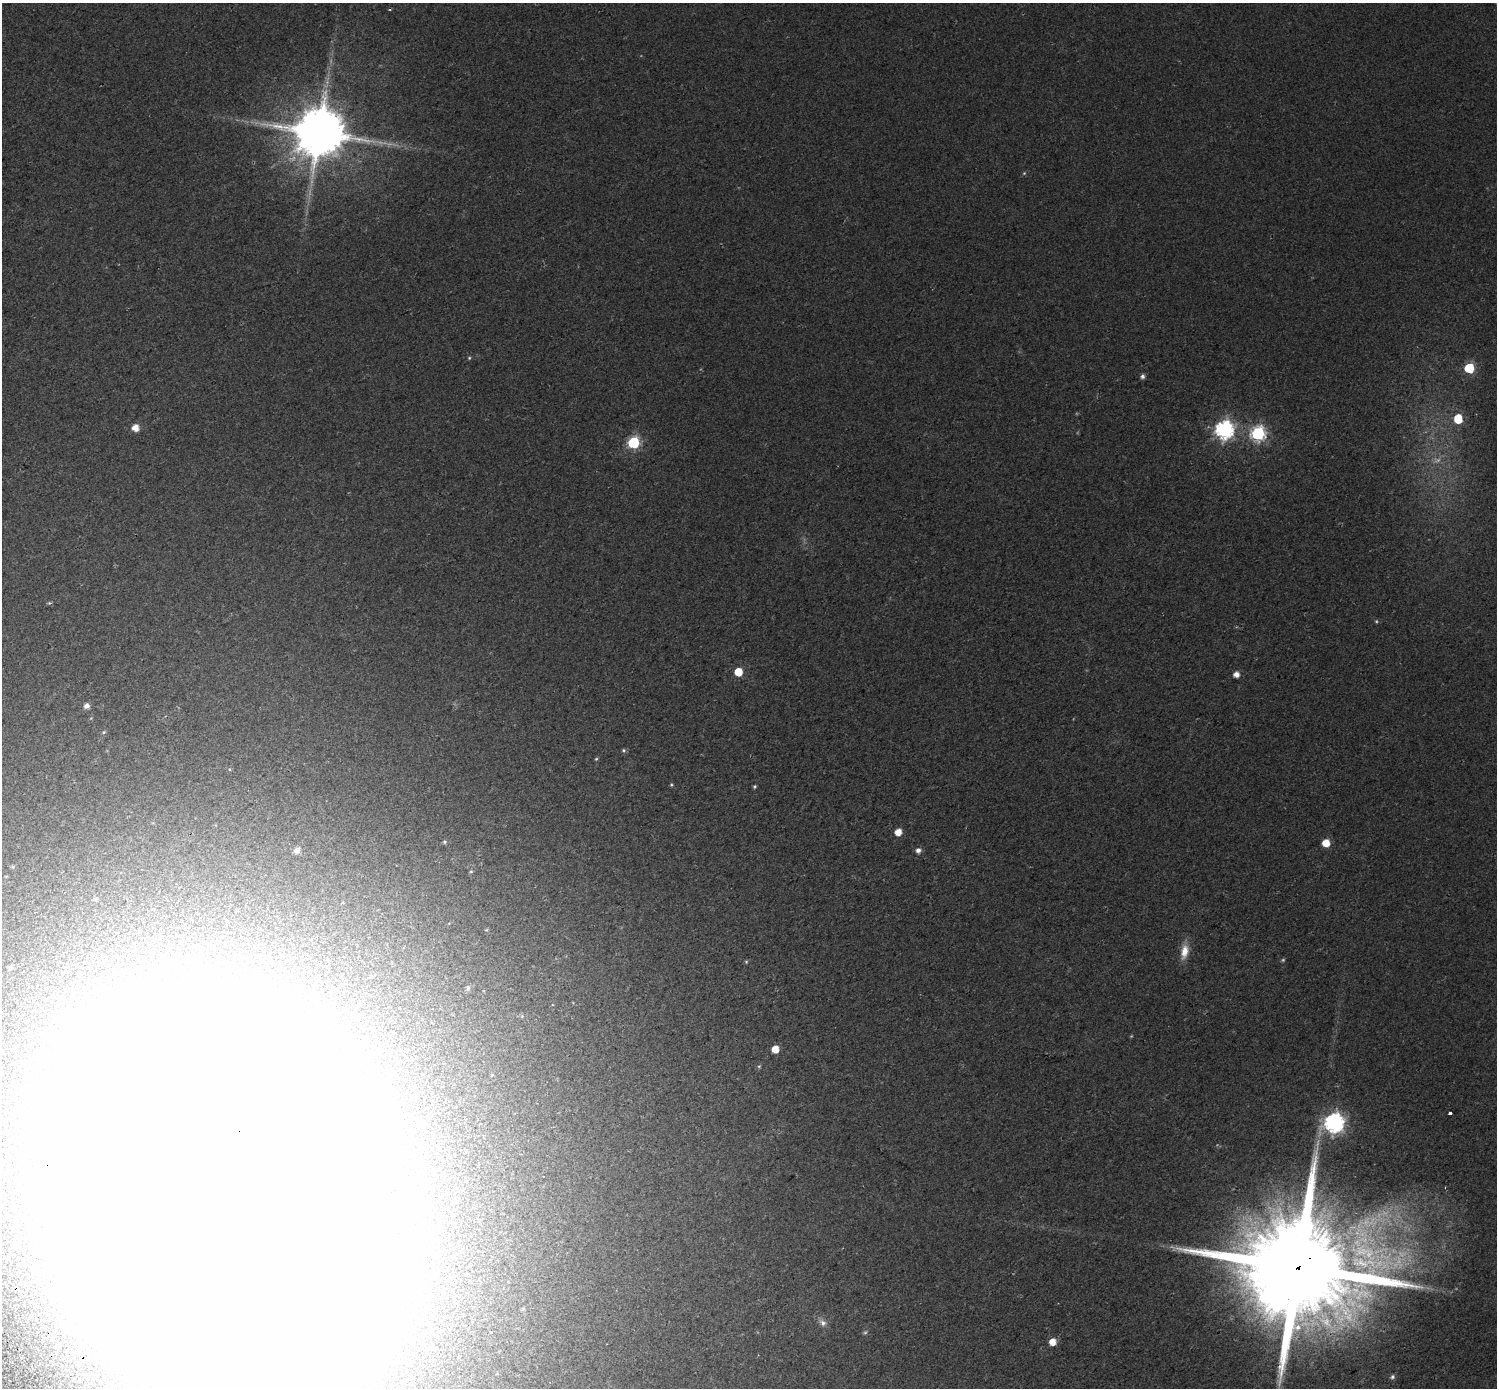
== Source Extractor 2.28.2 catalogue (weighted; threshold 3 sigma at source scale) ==
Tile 7 of 4 x 4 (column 3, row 2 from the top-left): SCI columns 3051-4545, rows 2993-4378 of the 6105 x 6047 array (HDU 1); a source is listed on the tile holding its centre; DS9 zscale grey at full resolution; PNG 1499 x 1390 px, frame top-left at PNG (2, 3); no overlay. Shown black and unused: <1% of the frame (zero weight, under 2 of 3 exposures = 4% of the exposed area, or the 3 px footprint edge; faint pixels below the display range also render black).
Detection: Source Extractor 2.28.2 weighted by HDU 2 'WHT'; one run over the whole footprint, this tile lists its part. Background 0.0303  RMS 0.01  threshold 0.047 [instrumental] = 3 sigma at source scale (4.5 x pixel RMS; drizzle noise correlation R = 1.50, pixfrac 1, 0.0396/0.0396 arcsec/px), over >= 5 px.
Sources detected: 59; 10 too faint to see at this stretch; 7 inside a brighter object's white glare — not listed; the other 42 listed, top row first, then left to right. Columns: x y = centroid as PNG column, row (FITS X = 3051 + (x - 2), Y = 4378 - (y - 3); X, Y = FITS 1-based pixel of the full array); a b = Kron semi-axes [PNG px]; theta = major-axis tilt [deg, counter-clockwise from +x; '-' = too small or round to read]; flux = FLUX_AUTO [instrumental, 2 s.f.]
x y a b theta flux
390 9 4 3 - 0.98
319 133 16 15 - 6200
1024 173 6 5 - 1.4
469 358 4 4 - 1.2
1469 368 6 6 - 62
1142 376 6 5 - 3.2
1458 419 7 6 - 32
135 428 6 5 - 13
1224 430 8 7 - 390
1258 433 7 7 - 220
634 442 6 6 - 120
49 603 5 5 - 1.4
738 672 6 5 - 26
1236 674 5 5 - 7.9
87 706 6 6 - 5.1
104 732 5 4 - 1.3
624 750 6 6 - 1.8
596 759 5 4 - 1.2
671 785 5 4 - 1.3
754 786 4 4 - 1.5
898 832 6 5 - 13
444 842 5 5 - 1.6
1326 843 6 5 - 19
297 850 7 6 - 6.1
918 850 7 6 - 4.2
13 867 6 5 - 1.5
471 871 5 4 - 1.3
95 899 4 4 - 1.9
1184 951 20 10 79 15
10 967 7 7 - 3.3
468 988 8 5 83 2
775 1049 5 5 - 18
759 1066 5 4 - 1.2
1450 1113 3 3 - 9.4
1334 1123 8 8 - 490
222 1200 160 116 -66 29000
1298 1267 32 28 23 33000
32 1302 3 3 - 1.7
523 1309 4 4 - 1.5
823 1323 12 8 -44 5.2
1053 1342 6 6 - 14
1392 1377 7 6 - 2.8
Overlapping masked pixels (flux is a lower limit): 2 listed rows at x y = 222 1200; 1298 1267
Isophote crosses this tile's border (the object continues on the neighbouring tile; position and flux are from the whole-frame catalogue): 1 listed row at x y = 222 1200